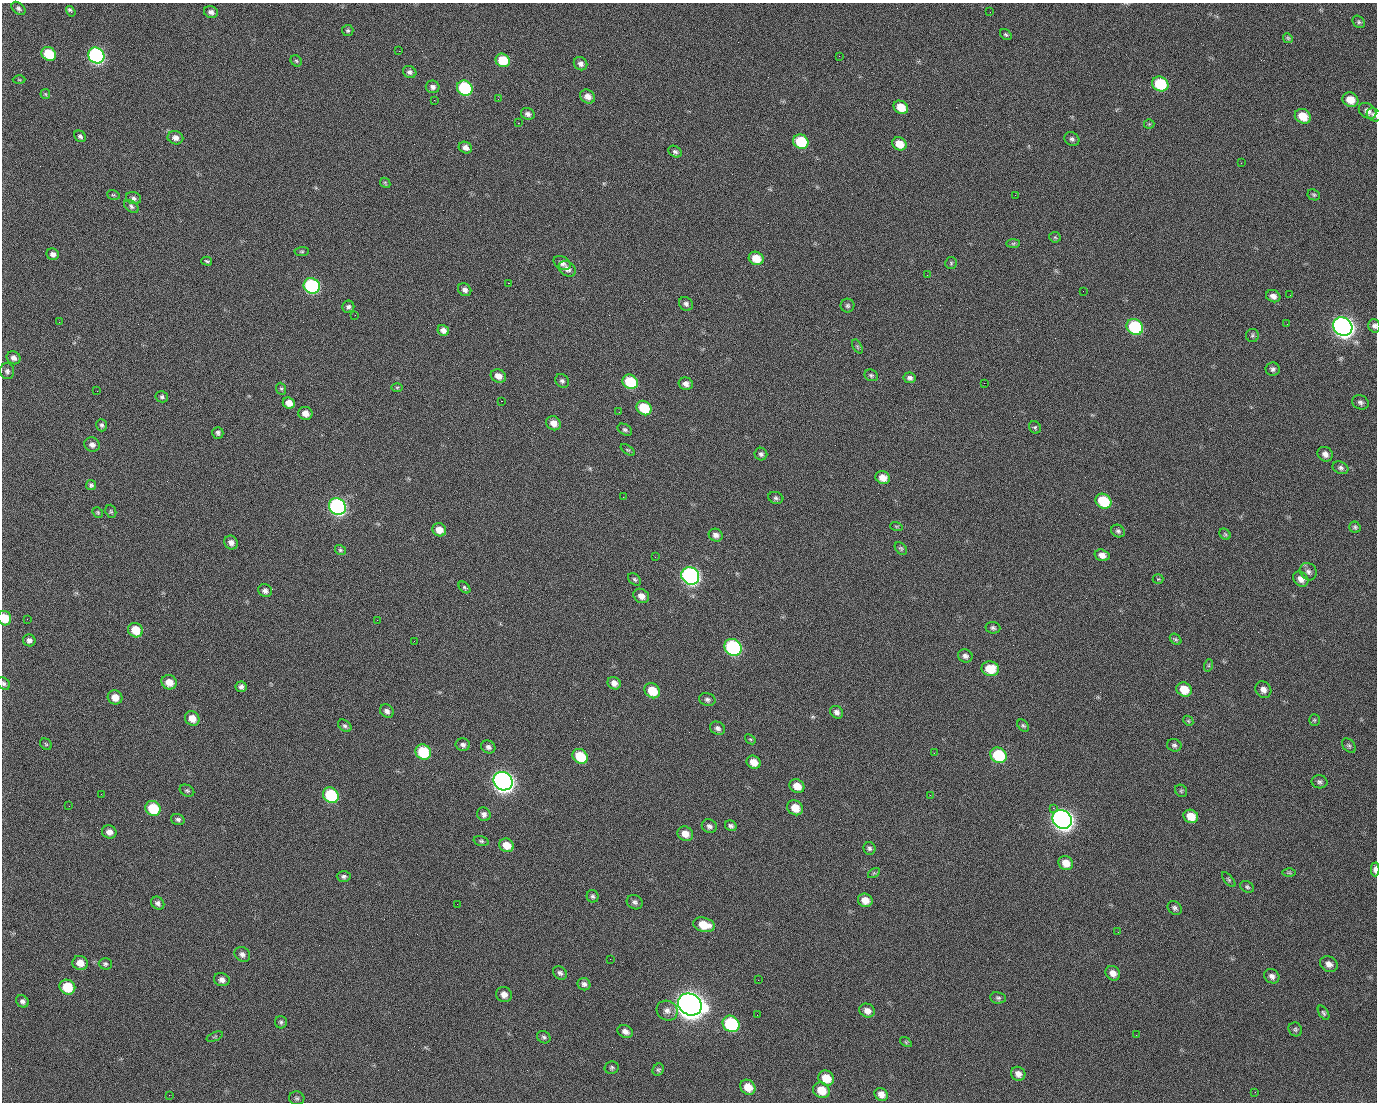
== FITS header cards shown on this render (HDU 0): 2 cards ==
NAXIS1  =                 1375 / length of data axis 1
NAXIS2  =                 1100 / length of data axis 2

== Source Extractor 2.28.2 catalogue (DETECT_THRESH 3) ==
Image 1375 x 1100 px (HDU 0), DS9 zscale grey, 1 PNG px = 1 image px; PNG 1379 x 1104 px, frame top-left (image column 1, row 1100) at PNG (2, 3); each listed source drawn as its Kron ellipse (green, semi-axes under 4 px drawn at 4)
Background 1470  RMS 30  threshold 89.2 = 3 sigma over >= 5 px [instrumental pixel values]
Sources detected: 247; all 247 listed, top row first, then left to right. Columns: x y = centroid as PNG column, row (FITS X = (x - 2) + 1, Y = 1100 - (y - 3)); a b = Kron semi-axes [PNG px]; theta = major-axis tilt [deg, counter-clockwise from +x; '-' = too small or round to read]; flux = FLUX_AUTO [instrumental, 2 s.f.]
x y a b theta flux
18 8 8 5 -40 5.1e+03
71 11 5 3 - 6.5e+03
211 12 7 6 - 7.7e+03
990 12 3 2 - 1.7e+03
1359 22 7 5 -49 3.8e+03
348 31 6 5 - 3.5e+03
1006 35 6 4 -36 3.1e+03
1288 38 5 4 - 2.6e+03
399 51 2 2 - 2.3e+04
49 54 7 6 - 7.3e+04
96 56 9 7 -40 5.0e+05
839 56 2 2 - 8.4e+02
503 60 7 6 - 5.8e+04
296 61 6 5 - 3.2e+03
580 64 7 6 - 7.6e+03
410 72 7 6 - 6.2e+03
19 80 6 4 -2 2.4e+03
1160 84 8 7 - 1.0e+05
433 87 7 6 - 6.5e+03
465 88 8 7 - 1.8e+05
45 94 5 5 - 2.4e+03
588 97 8 6 -30 1.3e+04
498 99 2 2 - 1.1e+03
434 100 2 2 - 4.1e+03
1350 100 8 7 - 2.5e+04
901 107 8 6 -35 3.5e+04
1368 111 9 7 -36 1.1e+04
528 114 7 5 -22 6.5e+03
1374 115 8 6 -28 6.5e+03
1303 116 8 7 - 3.6e+04
518 123 2 2 - 2.6e+04
1149 124 5 5 - 2.6e+03
80 136 6 5 - 5.2e+03
175 138 8 6 -19 1.1e+04
1072 139 8 6 -35 5.3e+03
801 142 8 7 - 9.1e+04
899 144 7 6 - 3.0e+04
465 148 7 5 -25 9.8e+03
675 152 7 5 -33 4.8e+03
1241 163 2 2 - 8.8e+02
385 183 6 4 -45 2.6e+03
113 195 6 4 -18 2.6e+03
1015 195 2 2 - 6.9e+03
1314 195 6 5 - 3.2e+03
133 198 7 6 - 5.8e+03
131 206 8 5 -35 4.8e+03
1055 237 6 5 - 2.6e+03
1013 244 7 4 1 3.2e+03
302 251 7 4 5 3.0e+03
53 254 6 5 - 8.1e+03
756 258 7 6 - 3.1e+04
207 261 5 3 - 2.9e+03
562 263 9 6 -30 9.1e+03
951 263 6 6 - 3.6e+03
567 269 9 7 -34 1.0e+04
927 275 2 2 - 9.3e+02
508 283 2 2 - 5.7e+04
312 286 8 7 - 3.1e+05
465 290 7 6 - 7.6e+03
1083 291 2 2 - 2.9e+03
1290 295 2 2 - 2.1e+03
1273 296 7 6 - 1.1e+04
686 304 7 6 - 6.7e+03
847 306 7 7 - 4.7e+03
348 307 6 6 - 5.6e+03
355 315 2 2 - 1.1e+03
59 322 2 2 - 1.4e+03
1287 324 2 2 - 1.3e+03
1374 326 7 6 - 5.3e+03
1135 327 9 7 -37 1.8e+05
1343 327 10 8 -35 1.4e+06
443 330 6 5 - 9.0e+03
1252 335 6 6 - 4.0e+03
857 346 7 4 -59 3.4e+03
14 358 7 6 - 8.6e+03
1273 369 7 6 - 5.8e+03
7 371 8 7 - 5.8e+03
871 375 7 5 -26 4.0e+03
498 376 8 6 -25 1.6e+04
910 378 6 5 - 5.9e+03
562 381 7 6 - 4.9e+03
630 382 8 7 - 9.2e+04
984 383 2 2 - 2.1e+04
686 384 7 6 - 1.0e+04
397 387 6 4 1 2.2e+03
281 389 6 5 - 3.2e+03
97 391 2 2 - 1.3e+03
162 397 6 5 - 4.5e+03
501 401 3 2 - 5.8e+04
1360 402 8 7 - 6.1e+03
289 403 6 5 - 1.8e+04
644 408 8 7 - 6.8e+04
619 412 2 2 - 8.5e+02
305 413 7 6 - 1.4e+04
553 423 8 6 -39 1.5e+04
102 425 6 5 - 4.5e+03
1035 427 6 5 - 3.6e+03
625 430 8 5 -31 4.5e+03
218 433 6 5 - 4.8e+03
92 445 8 7 - 8.0e+03
628 450 8 4 -34 2.7e+03
761 454 6 6 - 5.6e+03
1325 454 8 7 - 9.8e+03
1341 468 8 6 -23 5.3e+03
883 478 7 6 - 2.0e+04
91 485 5 5 - 4.6e+03
623 497 2 2 - 3.2e+03
776 498 7 6 - 4.7e+03
1103 501 8 7 - 8.8e+04
337 507 9 8 - 5.5e+05
111 511 7 5 -69 3.3e+03
98 512 6 4 -47 2.7e+03
896 526 6 4 -18 2.3e+03
1355 527 6 5 - 3.9e+03
439 530 7 6 - 1.9e+04
1118 531 7 6 - 5.0e+03
1225 534 6 5 - 3.0e+03
716 535 7 6 - 8.9e+03
231 543 7 6 - 9.9e+03
901 548 7 5 -48 3.6e+03
340 550 5 5 - 3.6e+03
1102 555 7 5 -16 1.3e+04
655 557 2 2 - 1.0e+03
1308 572 9 8 - 7.9e+03
690 576 9 8 - 6.6e+05
635 579 7 5 -40 4.1e+03
1158 579 5 5 - 2.2e+03
1301 579 8 6 -43 1.2e+04
464 587 7 4 -45 3.4e+03
265 591 7 6 - 7.6e+03
641 596 8 6 -32 1.3e+04
5 618 7 6 - 4.0e+04
27 619 2 2 - 4.3e+03
377 620 2 2 - 1.2e+04
993 628 7 6 - 4.8e+03
135 630 8 7 - 4.0e+04
1176 639 6 4 -40 3.1e+03
29 640 6 6 - 7.2e+03
414 641 2 2 - 9.1e+02
733 647 9 8 - 3.1e+05
965 656 7 6 - 7.0e+03
1209 665 6 4 72 2.6e+03
990 669 9 7 -11 4.5e+04
169 682 8 7 - 2.0e+04
614 683 7 6 - 1.1e+04
4 684 7 5 -47 4.3e+03
241 687 5 5 - 6.6e+03
1184 689 8 7 - 3.7e+04
1263 690 9 7 -55 1.1e+04
652 691 8 7 - 4.4e+04
115 697 7 7 - 2.0e+04
707 699 8 6 -14 5.6e+03
387 711 7 6 - 7.5e+03
837 712 7 6 - 7.7e+03
192 718 8 6 -43 2.0e+04
1314 720 5 5 - 2.9e+03
1188 721 5 4 - 2.5e+03
345 726 7 5 -37 4.5e+03
1023 726 7 5 -47 3.7e+03
717 728 8 6 -27 6.5e+03
750 739 6 4 -41 2.9e+03
46 744 6 5 - 2.6e+03
463 745 7 6 - 6.1e+03
1174 745 7 6 - 5.2e+03
1349 745 8 5 -49 4.3e+03
488 747 7 6 - 6.9e+03
423 752 8 7 - 9.5e+04
934 753 3 2 - 1.8e+03
998 755 8 7 - 1.1e+05
580 756 8 6 -39 7.0e+04
754 762 7 6 - 2.1e+04
503 781 10 8 -40 1.5e+06
1319 782 8 6 -12 5.1e+03
797 786 8 6 -35 2.2e+04
187 791 8 5 -25 3.9e+03
1181 791 6 5 - 3.3e+03
101 794 2 2 - 2.4e+03
331 795 8 7 - 1.3e+05
930 795 2 2 - 7.9e+03
69 806 2 2 - 7.7e+02
153 808 8 7 - 7.0e+04
795 808 8 7 - 2.9e+04
1053 808 2 2 - 1.6e+04
484 814 7 6 - 7.7e+03
1191 816 7 6 - 3.0e+04
178 819 7 5 -17 4.7e+03
1062 819 10 9 - 1.5e+06
709 826 8 6 -28 6.7e+03
731 826 6 5 - 5.5e+03
109 832 7 6 - 1.1e+04
685 834 8 7 - 1.9e+04
481 841 7 4 -15 3.7e+03
507 845 7 6 - 2.5e+04
869 848 6 6 - 4.7e+03
1066 863 7 6 - 2.2e+04
1375 869 7 4 -90 1.2e+04
874 873 6 4 33 2.8e+03
1289 873 6 4 -1 3.2e+03
344 876 7 5 -3 5.2e+03
1229 880 9 4 -50 2.9e+03
1247 887 7 5 -28 3.9e+03
593 896 6 6 - 4.7e+03
865 900 7 6 - 1.9e+04
635 902 8 7 - 6.1e+03
158 903 7 6 - 6.3e+03
457 904 2 2 - 1.3e+03
1175 908 8 6 -42 5.3e+03
704 925 11 7 -14 4.1e+04
1118 932 2 2 - 2.6e+03
242 954 8 7 - 7.7e+03
610 959 2 2 - 2.5e+03
80 963 8 7 - 1.8e+04
105 964 6 6 - 3.9e+03
1329 964 9 7 -27 1.1e+04
560 973 8 6 -38 5.9e+03
1113 973 8 7 - 1.3e+04
1272 976 8 6 -36 7.9e+03
222 980 8 6 -17 8.6e+03
758 980 2 2 - 2.0e+03
584 984 6 6 - 6.4e+03
67 987 8 7 - 5.8e+04
504 994 8 7 - 1.2e+04
998 998 8 5 -7 4.3e+03
22 1001 7 5 -41 5.9e+03
690 1004 12 10 -32 3.2e+06
667 1011 11 9 -30 1.2e+04
867 1011 8 7 - 1.3e+04
1324 1013 8 4 -58 3.6e+03
757 1015 2 2 - 1.1e+03
281 1022 6 6 - 4.1e+03
731 1024 9 7 -41 1.9e+05
1295 1029 7 6 - 4.3e+03
625 1031 8 6 -26 9.9e+03
1136 1035 2 2 - 8.6e+02
215 1037 9 3 21 2.2e+03
544 1037 7 6 - 4.4e+03
906 1042 6 4 -35 2.7e+03
612 1068 7 6 - 4.1e+03
658 1070 6 5 - 3.5e+03
1018 1074 7 7 - 1.1e+04
826 1078 8 7 - 3.5e+04
748 1087 8 7 - 2.9e+04
821 1090 8 7 - 3.4e+04
1255 1092 2 2 - 8.9e+02
881 1094 7 6 - 1.3e+04
169 1095 2 2 - 5.4e+03
297 1098 8 6 -14 4.3e+03
At the frame edge (FLAGS 8, measured only in part): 5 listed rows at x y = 1374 115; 1374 326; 5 618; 4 684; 1375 869